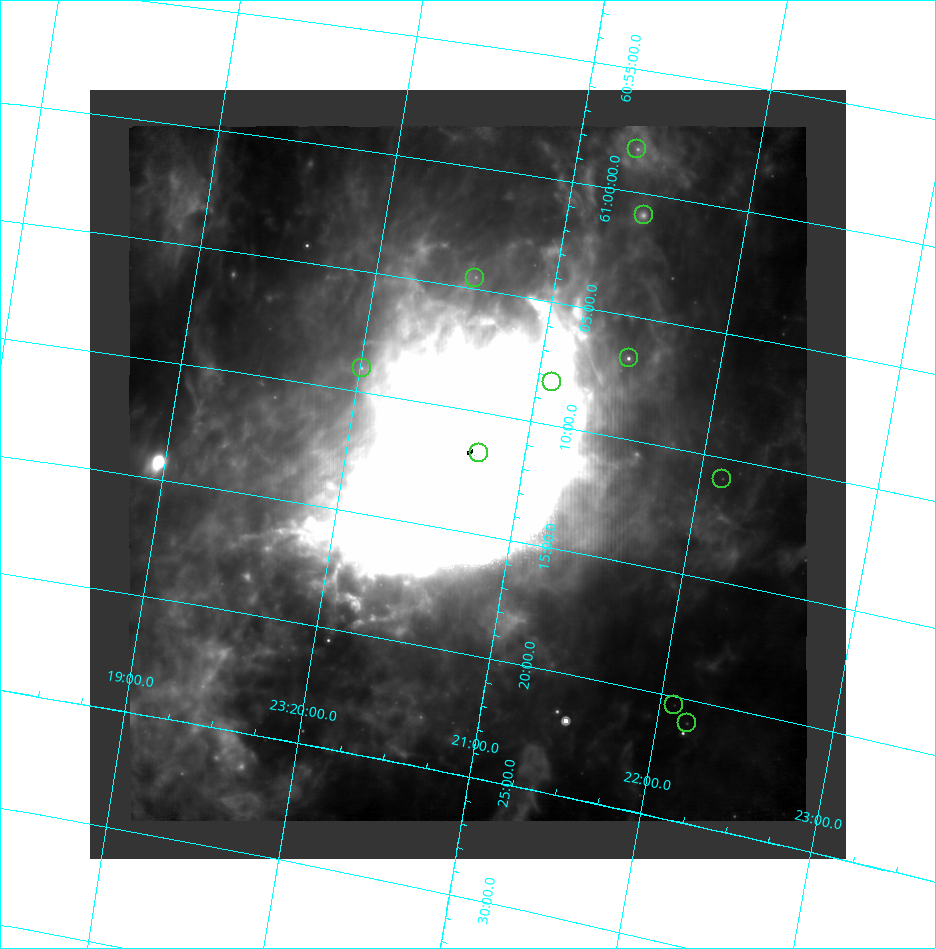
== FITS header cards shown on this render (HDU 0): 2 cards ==
NAXIS1  =                  756 / Axis 1 size
NAXIS2  =                  769 / Axis 2 size

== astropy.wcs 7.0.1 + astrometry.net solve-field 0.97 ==
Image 756 x 769 px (HDU 0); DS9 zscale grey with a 90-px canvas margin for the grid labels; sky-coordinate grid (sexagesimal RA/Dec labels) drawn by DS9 from the SOLVED WCS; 10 Tycho-2 reference stars matched to detected sources circled (green)
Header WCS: RA---TAN/DEC--TAN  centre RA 23:20:42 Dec +61:13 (350.18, +61.21 deg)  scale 2.45 arcsec/px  FOV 30.9' x 31.4'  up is -170 deg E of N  parity normal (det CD < 0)
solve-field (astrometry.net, Tycho-2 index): VERIFIED the header's WCS against the Tycho-2 star catalogue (verified at 2 index scales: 5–6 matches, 0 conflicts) and refined it, rather than solving blind
Solved WCS: RA---TAN-SIP/DEC--TAN-SIP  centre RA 23:20:42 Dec +61:13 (350.18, +61.21 deg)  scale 2.46 x 2.49 arcsec/px (non-square pixels)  FOV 31.0' x 31.9'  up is -170 deg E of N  parity normal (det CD < 0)
The solver's refit moves the header's centre by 5.4 arcsec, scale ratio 1.003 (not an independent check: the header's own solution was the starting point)
Tycho-2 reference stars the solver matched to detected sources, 10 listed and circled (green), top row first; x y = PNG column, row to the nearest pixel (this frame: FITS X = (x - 90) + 1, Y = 769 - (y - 90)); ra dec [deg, ICRS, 3 dp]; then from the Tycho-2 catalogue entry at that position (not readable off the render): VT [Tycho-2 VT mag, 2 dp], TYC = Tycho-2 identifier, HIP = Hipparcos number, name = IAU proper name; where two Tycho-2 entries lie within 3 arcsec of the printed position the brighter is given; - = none
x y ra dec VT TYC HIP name
637 149 350.332 +60.971 9.98 4279-1552-1 - -
644 215 350.357 +61.014 11.31 4279-1275-1 - -
475 278 350.139 +61.076 10.88 4279-1725-1 - -
629 358 350.371 +61.112 9.02 4279-381-1 - -
362 368 350.003 +61.150 6.94 4279-702-1 115198 -
552 382 350.270 +61.138 10.51 4279-219-1 - -
479 453 350.185 +61.195 8.75 4279-1582-1 - -
722 479 350.532 +61.181 11.15 4279-858-1 - -
674 705 350.521 +61.339 9.75 4279-1203-1 - -
687 723 350.543 +61.350 10.75 4279-1239-1 - -